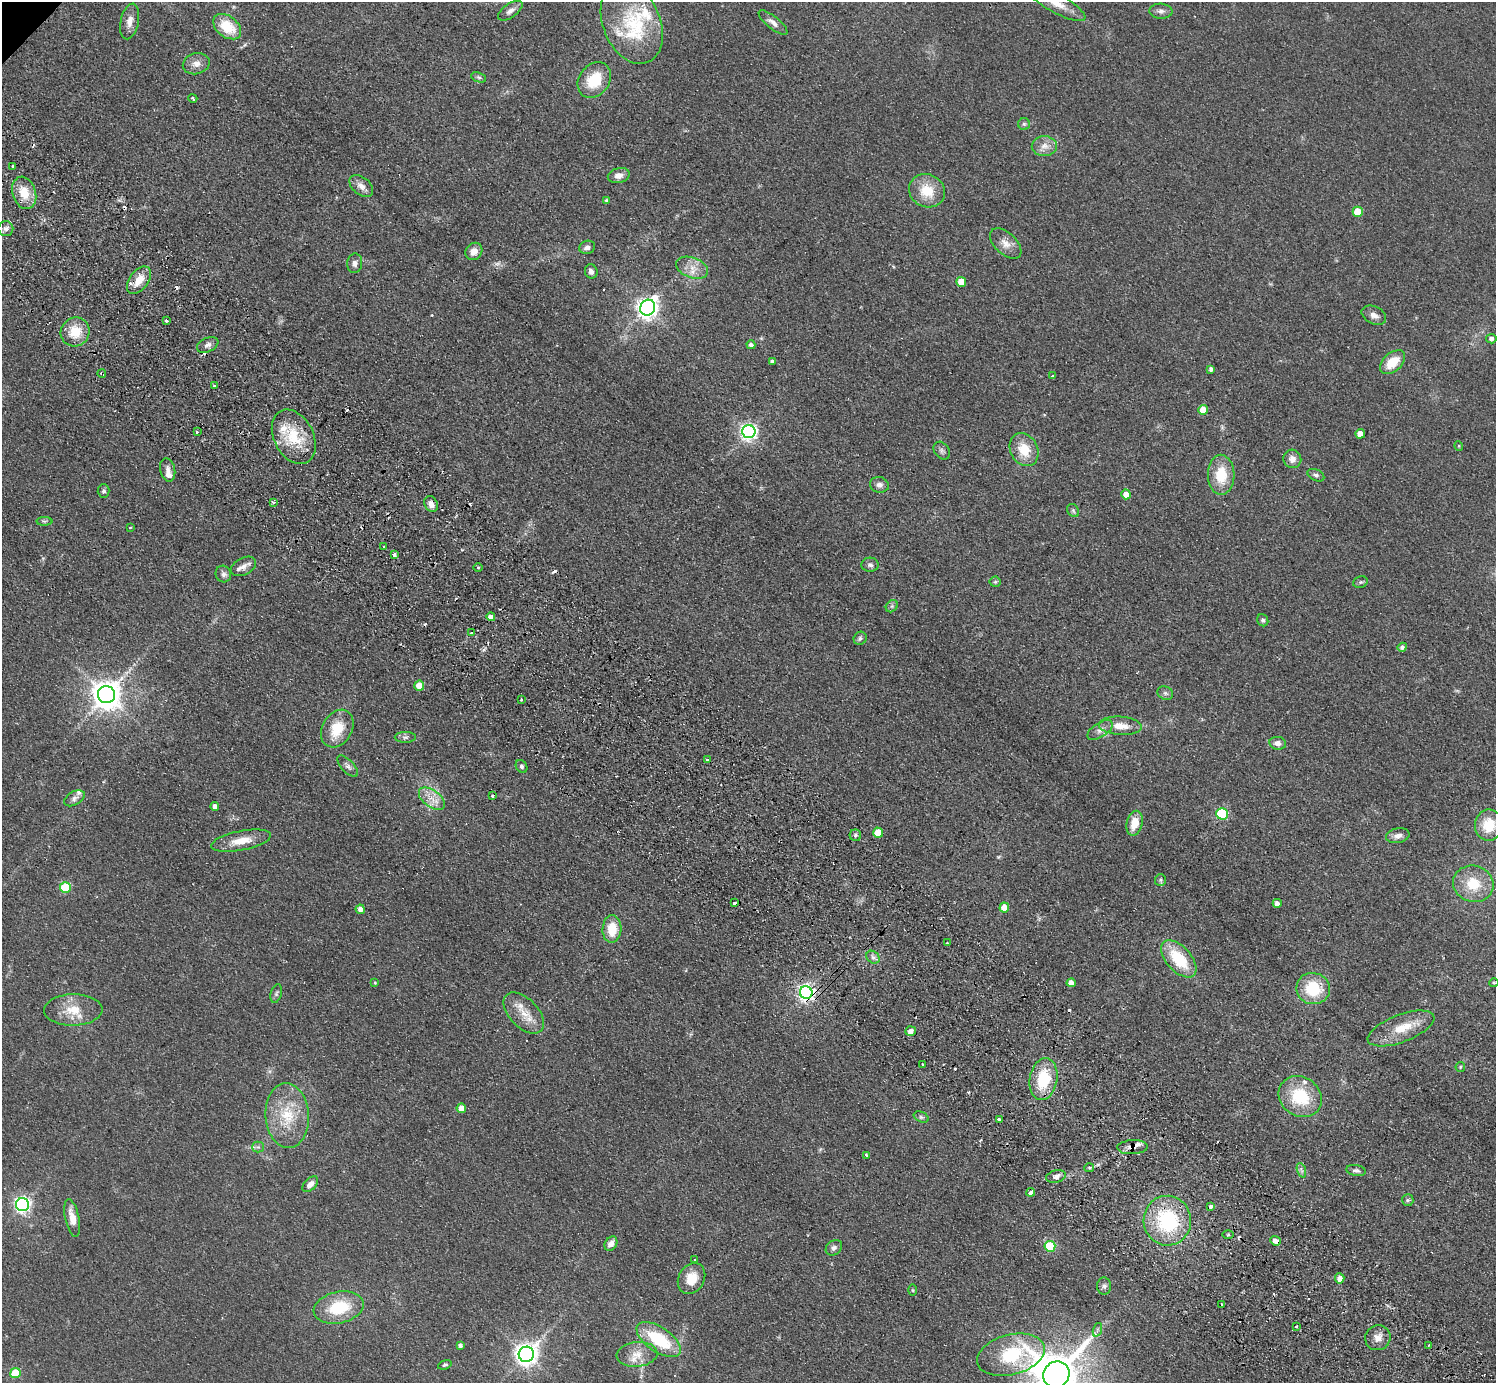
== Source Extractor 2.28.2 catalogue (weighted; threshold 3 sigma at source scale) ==
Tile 6 of 4 x 4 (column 2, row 2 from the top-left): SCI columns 1535-3028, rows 3105-4485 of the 6059 x 6067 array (HDU 1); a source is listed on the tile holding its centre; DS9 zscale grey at full resolution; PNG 1498 x 1385 px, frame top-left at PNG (2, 2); each listed source drawn as its Kron ellipse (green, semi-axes under 4 px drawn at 4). Shown black and unused: <1% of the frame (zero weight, under 2 of 3 exposures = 3% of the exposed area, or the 3 px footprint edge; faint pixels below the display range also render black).
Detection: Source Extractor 2.28.2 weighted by HDU 2 'WHT'; one run over the whole footprint, this tile lists its part. Background 0.0635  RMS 0.009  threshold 0.0404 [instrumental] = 3 sigma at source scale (4.5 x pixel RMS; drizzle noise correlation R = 1.50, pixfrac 1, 0.05/0.05 arcsec/px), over >= 5 px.
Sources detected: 194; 17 cosmic-ray / hot-pixel residue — neither listed nor drawn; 11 inside a brighter listed object's ellipse — not listed separately; the other 166 listed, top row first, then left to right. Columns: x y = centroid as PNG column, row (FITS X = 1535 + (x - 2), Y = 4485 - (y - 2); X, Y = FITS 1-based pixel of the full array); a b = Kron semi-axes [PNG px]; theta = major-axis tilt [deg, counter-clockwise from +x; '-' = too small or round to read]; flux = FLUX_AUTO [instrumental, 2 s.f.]
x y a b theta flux
1057 3 32 9 -29 16
510 11 14 7 35 4.7
1161 11 11 7 -4 4
130 21 18 9 78 7.2
773 22 18 6 -39 5.7
632 23 42 28 -67 57
227 27 16 10 -38 26
196 64 13 10 14 6.6
479 77 8 4 -19 1.8
594 80 19 15 53 29
193 98 5 2 - 1.6
1024 124 6 6 - 1.7
1044 146 12 10 1 7.7
13 166 3 3 - 6.7
619 175 11 7 14 6.2
361 186 13 8 -40 6.2
927 191 18 16 -25 23
24 193 16 11 -72 19
606 200 4 3 - 1.4
1358 212 5 5 - 24
6 229 7 7 - 3.3
1006 243 19 10 -43 8.6
587 247 8 6 20 4.1
474 251 9 8 - 6.5
355 263 10 7 84 3.9
692 268 16 10 -21 10
591 271 7 6 - 3.6
139 280 15 9 52 13
961 282 5 5 - 16
648 308 8 7 - 600
1374 315 13 8 -26 5.4
166 320 3 3 - 2.4
75 332 15 14 - 20
1491 339 5 5 - 2.4
208 345 11 7 24 3.9
751 345 4 4 - 4
772 361 4 3 - 2.5
1393 362 15 9 41 20
1211 369 4 4 - 2.8
102 373 4 3 - 1.6
1052 376 2 2 - 1.1
214 386 3 2 - 0.92
1203 410 5 5 - 17
197 432 3 3 - 2.2
749 432 6 6 - 340
1360 434 5 4 - 10
294 437 29 19 -63 34
1459 446 5 3 - 0.7
1024 450 17 13 -62 21
942 451 9 7 -53 2.8
1292 459 9 9 - 5.8
168 470 12 7 -79 4.6
1221 475 20 13 -89 26
1316 475 9 5 -24 2.5
879 485 9 8 - 3.9
104 491 7 6 - 2.3
1126 494 5 5 - 9.9
273 502 3 2 - 2
431 504 8 6 -64 6.1
1073 511 7 5 -56 1.8
44 521 8 4 -1 1.6
130 528 3 2 - 0.75
384 546 3 2 - 0.98
394 555 3 3 - 5.2
870 565 8 7 - 2.9
243 566 13 8 28 5.9
478 567 5 3 - 0.8
223 574 8 7 - 3.1
995 582 5 5 - 1.4
1360 582 7 5 19 1.9
892 606 7 5 46 2.1
491 617 4 4 - 4.7
1263 620 6 5 - 2
471 633 3 3 - 1.3
860 638 7 6 - 2.3
1402 647 5 4 - 2.7
419 686 5 5 - 14
1165 693 8 6 -28 2.4
106 695 8 8 - 1400
521 700 3 3 - 1.3
1120 726 21 9 -4 13
337 729 20 15 60 26
1100 730 14 7 33 5.1
405 737 10 5 0 2.6
1278 743 8 6 -9 5
707 760 3 3 - 1.5
348 766 13 6 -47 3.5
521 766 7 5 -59 2.3
492 795 3 3 - 2.5
74 798 11 6 29 3.8
432 799 15 8 -36 9.8
215 806 4 4 - 4.7
1222 814 6 5 - 80
1135 823 13 8 76 15
1489 825 15 13 82 23
878 833 5 5 - 23
855 835 6 5 - 2.4
1398 836 12 7 11 5.1
241 841 30 9 11 16
1160 880 6 5 - 1.6
1473 884 20 18 -17 27
65 887 5 5 - 36
734 903 4 3 - 3.8
1277 903 4 4 - 4.1
1004 908 5 5 - 13
360 909 4 4 - 3.9
612 929 14 9 87 20
947 943 2 2 - 0.9
873 957 7 6 - 2.9
1179 959 22 12 -48 38
375 983 4 3 - 0.89
1071 983 4 4 - 6.9
1494 983 5 3 - 1.1
1313 989 17 15 -17 37
806 993 6 6 - 360
276 994 9 5 73 2.2
73 1010 29 15 1 21
524 1013 25 14 -46 17
1401 1028 35 13 21 24
910 1031 5 4 - 4
923 1064 3 2 - 1.1
1460 1067 5 4 - 1.2
1043 1079 21 13 80 38
1300 1097 23 19 -35 43
461 1108 5 4 - 10
287 1116 32 21 -86 37
921 1117 8 5 -25 1.8
999 1120 4 3 - 2.3
258 1147 5 5 - 1.9
1132 1147 15 7 3 6
866 1155 4 3 - 3.7
1089 1168 5 4 - 1.1
1301 1170 7 4 -71 2.2
1356 1171 10 5 -9 2.7
1056 1177 10 6 14 3.5
310 1184 9 5 45 5.3
1031 1192 4 3 - 20
1408 1200 6 5 - 1.5
22 1205 6 6 - 290
1210 1206 4 3 - 5.4
72 1218 19 7 -78 11
1167 1221 25 23 -86 76
1228 1234 5 4 - 1.1
1275 1241 5 4 - 5.5
611 1244 8 6 56 5.9
1050 1246 5 5 - 60
834 1248 9 7 41 3.1
695 1259 4 2 - 0.8
691 1278 16 13 62 15
1340 1278 5 5 - 5.8
1104 1286 8 7 - 2.8
913 1290 6 4 -89 0.95
1222 1304 3 2 - 2.2
339 1308 25 15 12 40
1296 1326 3 2 - 1.4
1097 1330 7 4 72 1.8
1378 1338 13 12 - 7.8
659 1340 25 12 -34 48
460 1345 4 4 - 3.2
1429 1345 3 2 - 1.5
526 1354 7 7 - 720
637 1354 20 12 6 13
1011 1355 34 20 15 64
445 1365 7 3 18 1.5
15 1373 5 5 - 30
1056 1375 14 12 41 3900
Overlapping masked pixels (flux is a lower limit): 5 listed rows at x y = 102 373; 431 504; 806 993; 1132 1147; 1275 1241
Isophote crosses this tile's border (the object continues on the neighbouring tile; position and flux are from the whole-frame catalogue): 2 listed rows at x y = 1057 3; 1056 1375